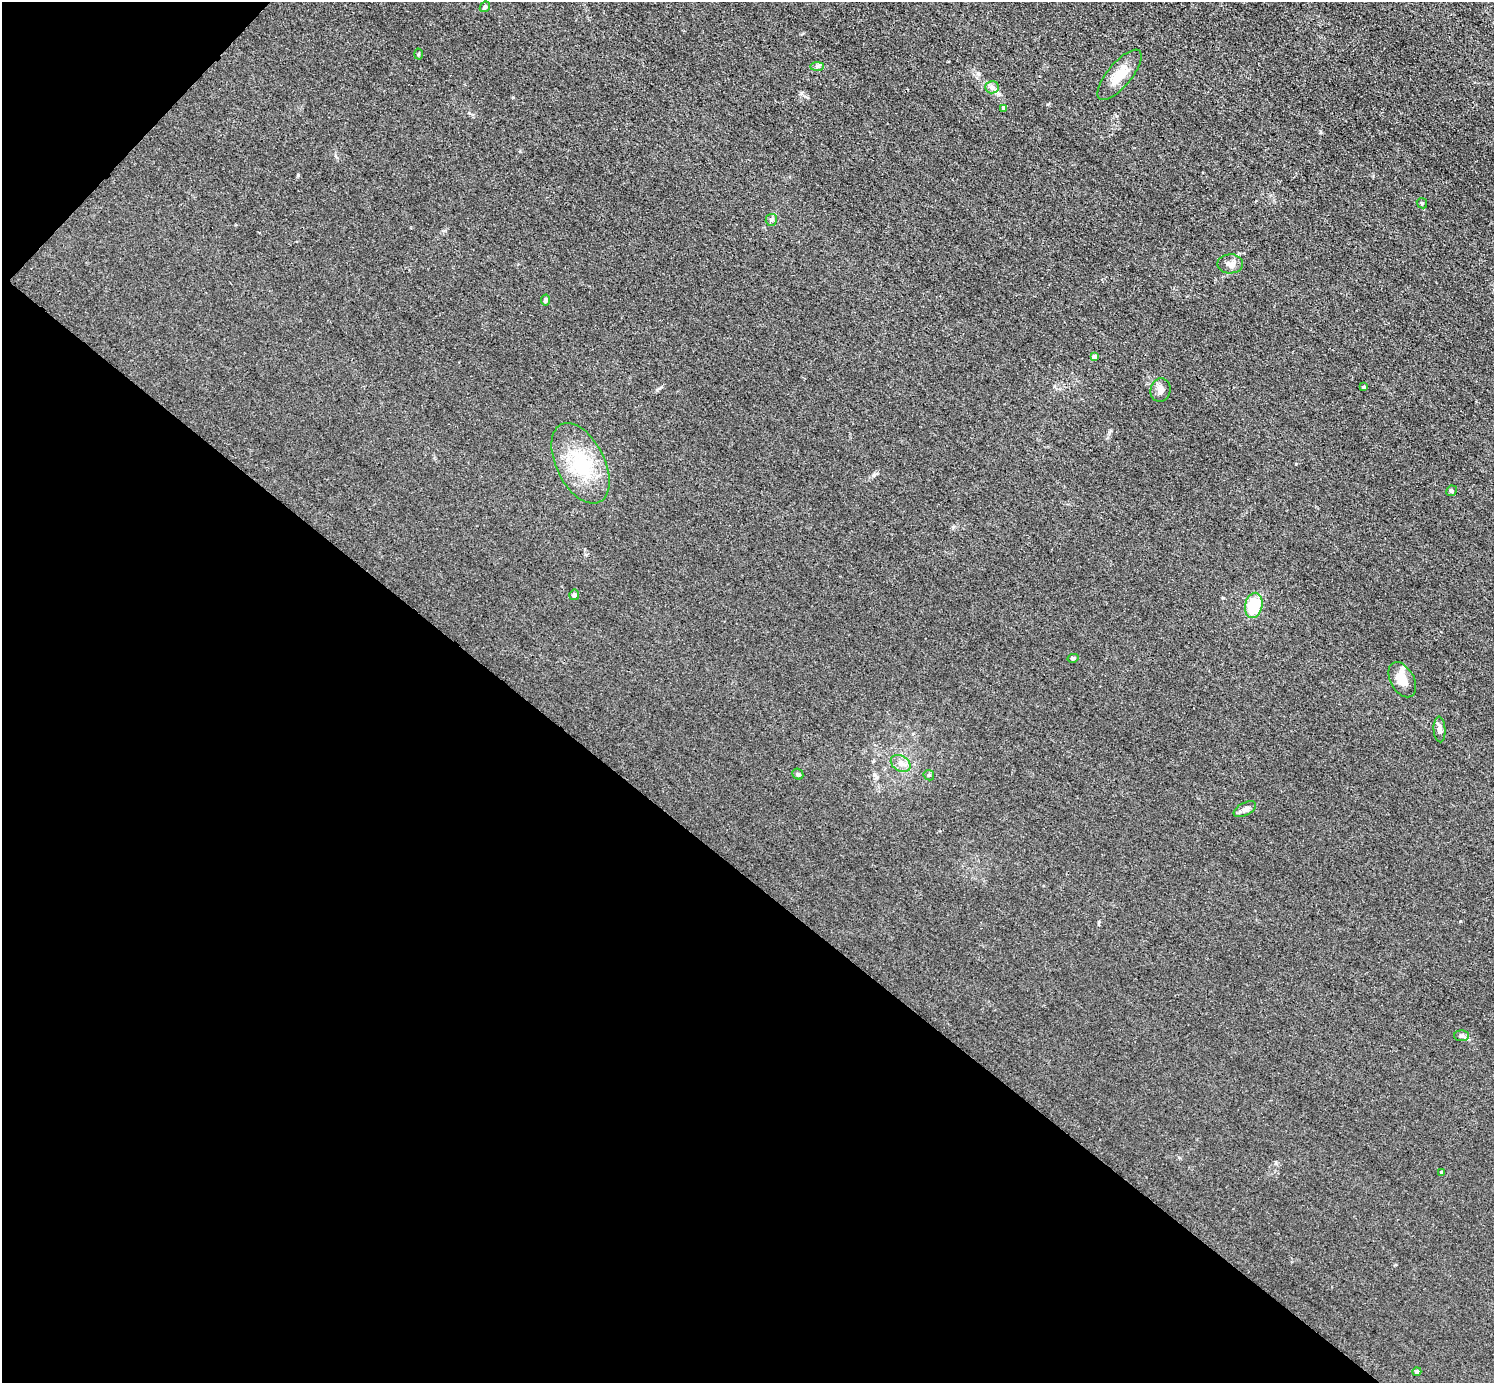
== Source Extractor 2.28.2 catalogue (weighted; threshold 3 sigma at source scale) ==
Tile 9 of 4 x 4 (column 1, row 3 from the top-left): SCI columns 2-1493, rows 1679-3059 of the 5974 x 5976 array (HDU 1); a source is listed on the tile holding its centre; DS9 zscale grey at full resolution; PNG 1496 x 1385 px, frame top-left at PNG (2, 2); each listed source drawn as its Kron ellipse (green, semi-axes under 4 px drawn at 4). Shown black and unused: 39% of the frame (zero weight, under 3 of 4 exposures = <1% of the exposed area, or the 3 px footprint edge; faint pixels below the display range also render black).
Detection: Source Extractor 2.28.2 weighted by HDU 2 'WHT'; one run over the whole footprint, this tile lists its part. Background 0.016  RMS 0.0044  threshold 0.0197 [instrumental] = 3 sigma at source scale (4.5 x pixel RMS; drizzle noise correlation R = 1.50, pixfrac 1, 0.05/0.05 arcsec/px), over >= 5 px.
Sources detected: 27; all 27 listed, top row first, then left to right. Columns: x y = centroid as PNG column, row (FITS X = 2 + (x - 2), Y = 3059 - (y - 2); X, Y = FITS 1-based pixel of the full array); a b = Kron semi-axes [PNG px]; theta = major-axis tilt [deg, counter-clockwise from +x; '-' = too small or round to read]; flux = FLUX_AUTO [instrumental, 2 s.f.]
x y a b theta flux
485 7 6 4 44 0.66
418 54 5 3 - 0.46
817 66 7 4 0 1
1119 75 31 12 50 8.6
992 87 6 6 - 1.2
1004 108 4 4 - 1.5
1422 203 6 4 -46 0.61
771 220 6 5 - 0.86
1230 264 13 9 1 2.8
546 300 5 4 - 1.3
1094 357 4 4 - 2.3
1364 387 4 3 - 0.78
1161 390 12 10 76 2.7
580 463 43 24 -63 24
1451 491 5 5 - 0.71
574 595 5 5 - 1.2
1254 605 13 8 78 16
1073 658 5 4 - 0.65
1402 680 19 11 -61 7
1440 729 13 6 -87 2
901 764 11 7 -33 2.3
798 774 6 5 - 0.7
929 775 5 5 - 0.64
1245 809 12 6 28 1.8
1461 1036 7 5 -2 0.99
1442 1172 4 3 - 0.71
1417 1372 4 4 - 1.2
Unlisted compact peaks at least as high as the median listed source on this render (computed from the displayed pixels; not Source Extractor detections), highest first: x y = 298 175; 801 93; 1460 921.